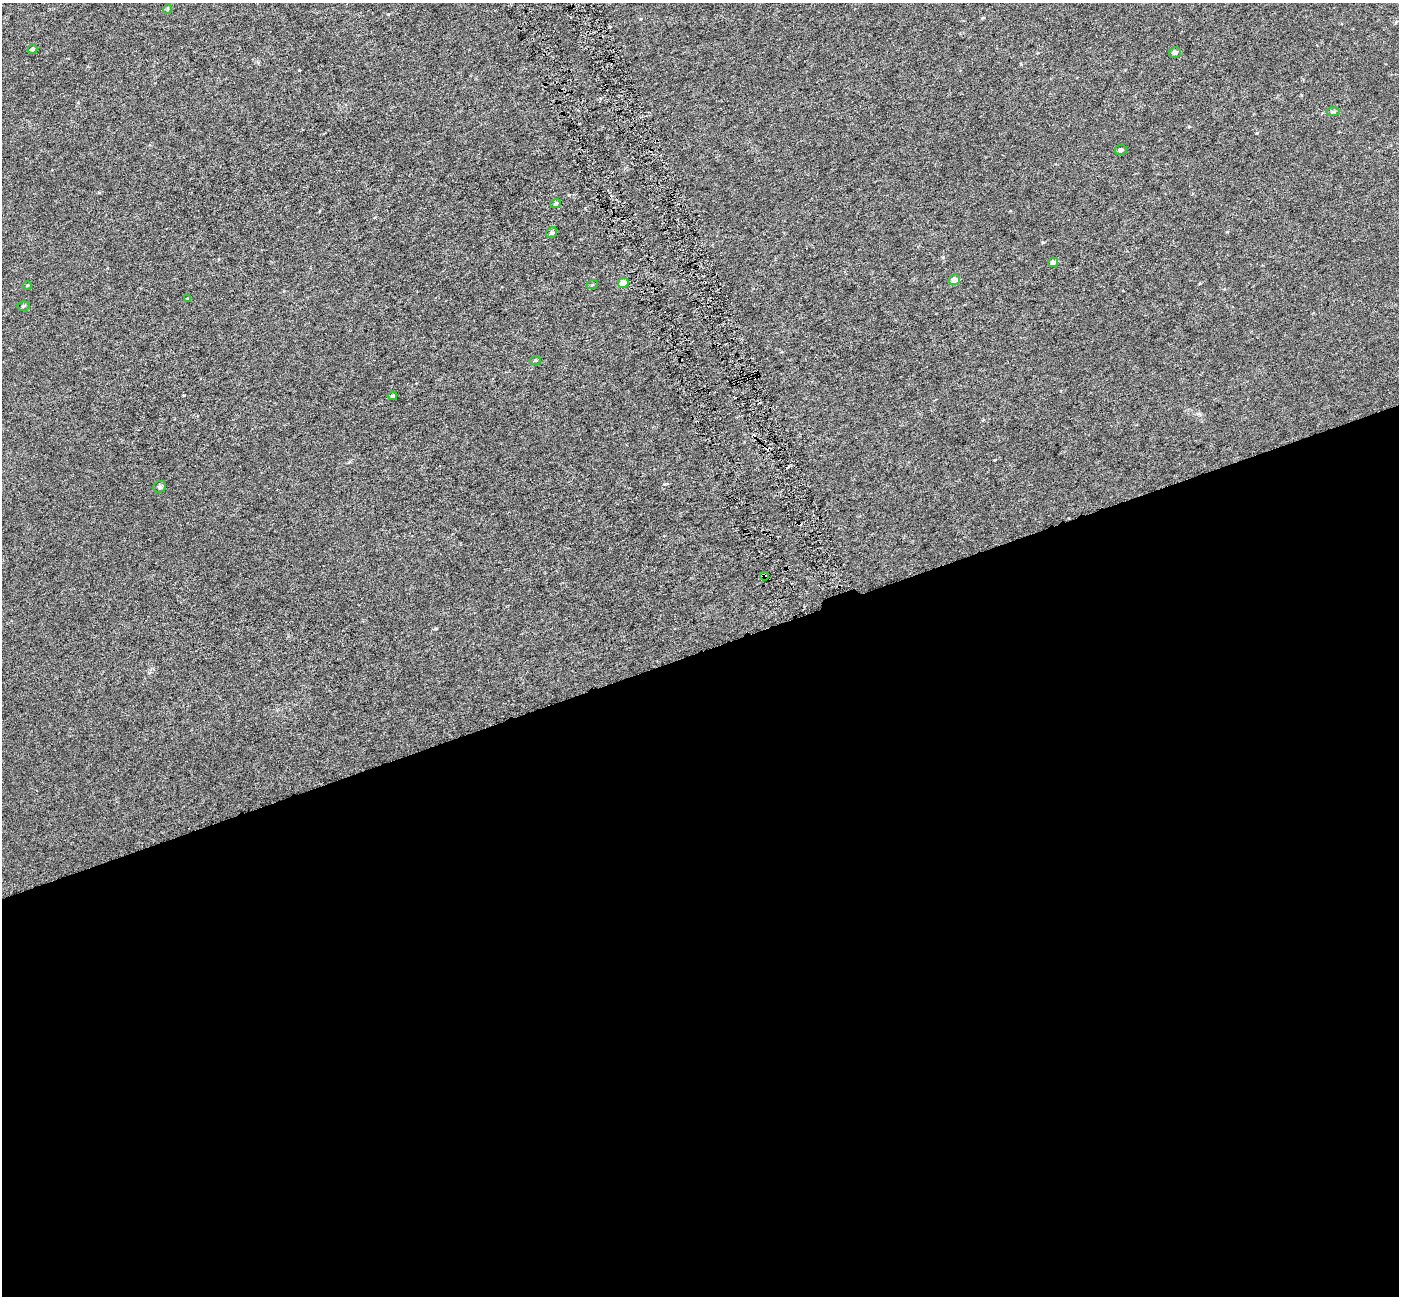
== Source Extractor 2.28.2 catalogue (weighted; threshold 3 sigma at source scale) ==
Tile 15 of 4 x 4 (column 3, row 4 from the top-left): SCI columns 2796-4192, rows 144-1437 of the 5589 x 5407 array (HDU 1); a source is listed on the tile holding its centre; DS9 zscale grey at full resolution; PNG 1401 x 1298 px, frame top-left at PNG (2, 3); each listed source drawn as its Kron ellipse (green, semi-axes under 4 px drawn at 4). Shown black and unused: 50% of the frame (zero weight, under 3 of 6 exposures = <1% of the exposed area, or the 3 px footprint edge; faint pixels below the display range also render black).
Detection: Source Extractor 2.28.2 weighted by HDU 2 'WHT'; one run over the whole footprint, this tile lists its part. Background 6.72e-04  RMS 0.0026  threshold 0.0105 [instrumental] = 3 sigma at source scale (4.09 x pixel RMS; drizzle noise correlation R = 1.36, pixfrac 0.8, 0.0396/0.0396 arcsec/px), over >= 5 px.
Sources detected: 20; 2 cosmic-ray / hot-pixel residue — neither listed nor drawn; the other 18 listed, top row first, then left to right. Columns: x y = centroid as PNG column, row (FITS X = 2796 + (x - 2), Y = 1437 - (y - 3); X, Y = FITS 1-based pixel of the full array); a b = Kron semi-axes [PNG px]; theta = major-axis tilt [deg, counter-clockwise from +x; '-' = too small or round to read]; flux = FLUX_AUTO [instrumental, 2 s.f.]
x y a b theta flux
167 9 5 3 - 0.22
32 49 5 4 - 0.43
1175 52 6 5 - 0.69
1333 112 7 4 0 0.37
1121 150 6 5 - 0.55
556 203 5 4 - 0.42
551 233 6 5 - 0.39
1053 262 5 5 - 0.81
954 280 5 5 - 1.5
623 283 5 5 - 1.8
27 285 5 3 - 0.17
592 285 6 3 19 0.23
188 299 4 3 - 0.29
23 306 6 4 16 0.35
535 360 5 3 - 0.22
392 396 5 4 - 0.34
160 487 6 6 - 0.43
764 576 4 3 - 3.1
Overlapping masked pixels (flux is a lower limit): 1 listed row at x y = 764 576
Unlisted compact peaks at least as high as the median listed source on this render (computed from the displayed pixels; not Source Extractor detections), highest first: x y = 299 70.